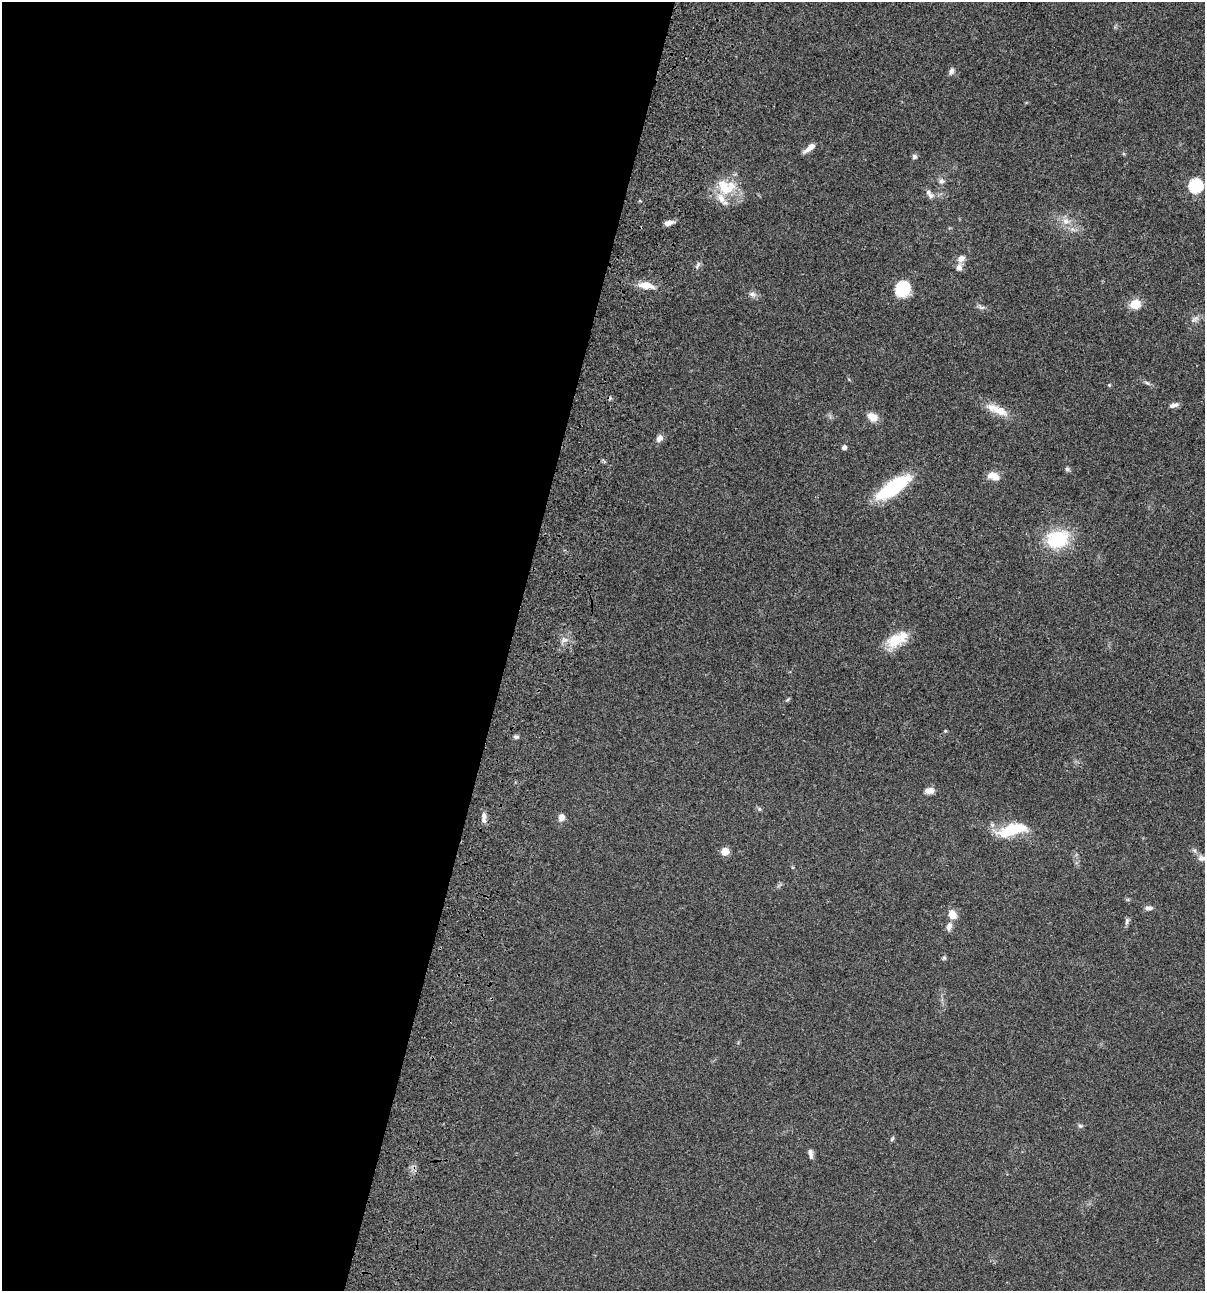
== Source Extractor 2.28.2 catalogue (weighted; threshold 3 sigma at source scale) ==
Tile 5 of 4 x 4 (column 1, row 2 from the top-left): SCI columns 235-1437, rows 2697-3985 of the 5405 x 5390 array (HDU 1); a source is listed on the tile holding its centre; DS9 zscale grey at full resolution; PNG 1207 x 1293 px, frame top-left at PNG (2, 2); no overlay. Shown black and unused: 42% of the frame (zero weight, under 3 of 4 exposures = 9% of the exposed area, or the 3 px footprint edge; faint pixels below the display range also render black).
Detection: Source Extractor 2.28.2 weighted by HDU 2 'WHT'; one run over the whole footprint, this tile lists its part. Background 0.0467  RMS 0.0052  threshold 0.0236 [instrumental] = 3 sigma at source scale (4.5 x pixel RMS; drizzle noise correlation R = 1.50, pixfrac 1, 0.05/0.05 arcsec/px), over >= 5 px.
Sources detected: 53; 4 inside a brighter listed object's ellipse — not listed separately; the other 49 listed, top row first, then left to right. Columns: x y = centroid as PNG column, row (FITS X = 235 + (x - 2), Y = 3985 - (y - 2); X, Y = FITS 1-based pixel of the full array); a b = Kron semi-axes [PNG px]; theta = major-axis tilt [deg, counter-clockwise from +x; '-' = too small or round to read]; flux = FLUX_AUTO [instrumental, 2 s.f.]
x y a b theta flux
951 71 9 6 69 1.5
809 148 16 5 40 3.3
914 157 6 6 - 1.4
941 181 8 7 - 1.7
1196 186 7 6 - 64
727 189 32 16 35 14
930 194 14 6 -51 2.4
1066 221 10 9 - 3.4
669 223 12 5 15 2.4
1073 229 9 3 -44 1.1
961 258 11 8 29 2.8
697 265 11 5 63 1.3
959 267 10 8 85 2.4
646 285 20 8 -9 6
903 289 17 15 62 15
752 294 10 6 -10 1.7
1135 304 11 9 14 7.3
981 307 11 5 -17 1.5
1195 319 15 6 35 2
1147 383 9 4 -30 1.1
1109 385 5 4 - 0.46
1174 405 12 5 18 1.9
997 410 34 10 -23 8.4
872 417 12 9 -35 5
659 438 10 7 53 2.5
844 447 5 4 - 1.9
1067 469 6 5 - 0.99
994 476 13 8 -18 5.3
893 487 35 11 34 40
1057 539 27 21 13 26
564 640 9 4 -9 1.5
895 641 22 16 41 12
945 731 5 3 - 0.46
516 737 7 5 -8 1.1
929 791 10 7 6 3.4
759 809 6 4 -89 0.65
484 816 10 6 -82 1.9
561 817 8 7 - 2.9
1012 830 33 12 15 20
725 851 5 5 - 9.5
1202 858 11 8 -1 2.2
1149 908 10 6 2 1.8
952 914 10 8 -59 4.9
1127 921 10 5 79 1.4
949 926 10 6 76 2.6
944 958 6 4 44 0.71
1080 1126 6 5 - 0.9
892 1139 8 4 55 0.74
810 1153 12 5 -77 2
Isophote crosses this tile's border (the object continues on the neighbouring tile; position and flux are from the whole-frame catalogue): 1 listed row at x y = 1202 858